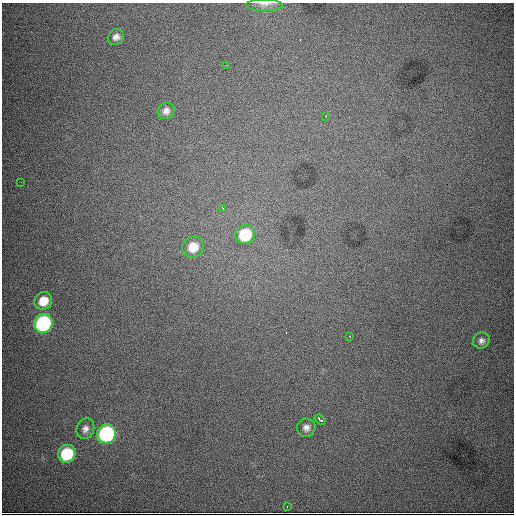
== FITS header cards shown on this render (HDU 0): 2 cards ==
NAXIS1  =                  512
NAXIS2  =                  512

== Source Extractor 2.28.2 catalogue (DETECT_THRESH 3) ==
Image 512 x 512 px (HDU 0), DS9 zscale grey, 1 PNG px = 1 image px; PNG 516 x 516 px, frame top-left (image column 1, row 512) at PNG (2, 3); each listed source drawn as its Kron ellipse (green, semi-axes under 4 px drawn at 4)
Background 7950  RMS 92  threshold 277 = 3 sigma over >= 5 px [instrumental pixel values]
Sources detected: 19; all 19 listed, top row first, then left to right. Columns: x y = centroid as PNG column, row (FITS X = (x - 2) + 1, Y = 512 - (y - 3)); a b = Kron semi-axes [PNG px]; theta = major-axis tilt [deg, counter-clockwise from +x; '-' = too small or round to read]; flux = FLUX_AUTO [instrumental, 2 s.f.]
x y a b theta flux
265 4 19 6 0 3.2e+04
116 37 9 7 38 3.0e+04
227 65 3 2 - 8.1e+03
166 111 9 8 - 3.0e+04
326 116 3 2 - 1.4e+04
21 182 3 2 - 8.5e+03
223 208 3 2 - 7.8e+03
245 235 10 9 - 2.9e+05
193 247 11 10 - 1.1e+05
43 301 9 8 - 9.8e+04
43 324 10 9 - 1.0e+06
349 336 3 2 - 2.3e+04
481 341 8 8 - 2.5e+04
320 420 6 3 -37 2.4e+04
306 428 9 9 - 3.3e+04
85 429 10 8 67 3.2e+04
106 434 10 9 - 9.6e+05
67 454 9 8 - 3.3e+05
287 507 2 2 - 3.9e+03
At the frame edge (FLAGS 8, measured only in part): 1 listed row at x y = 265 4